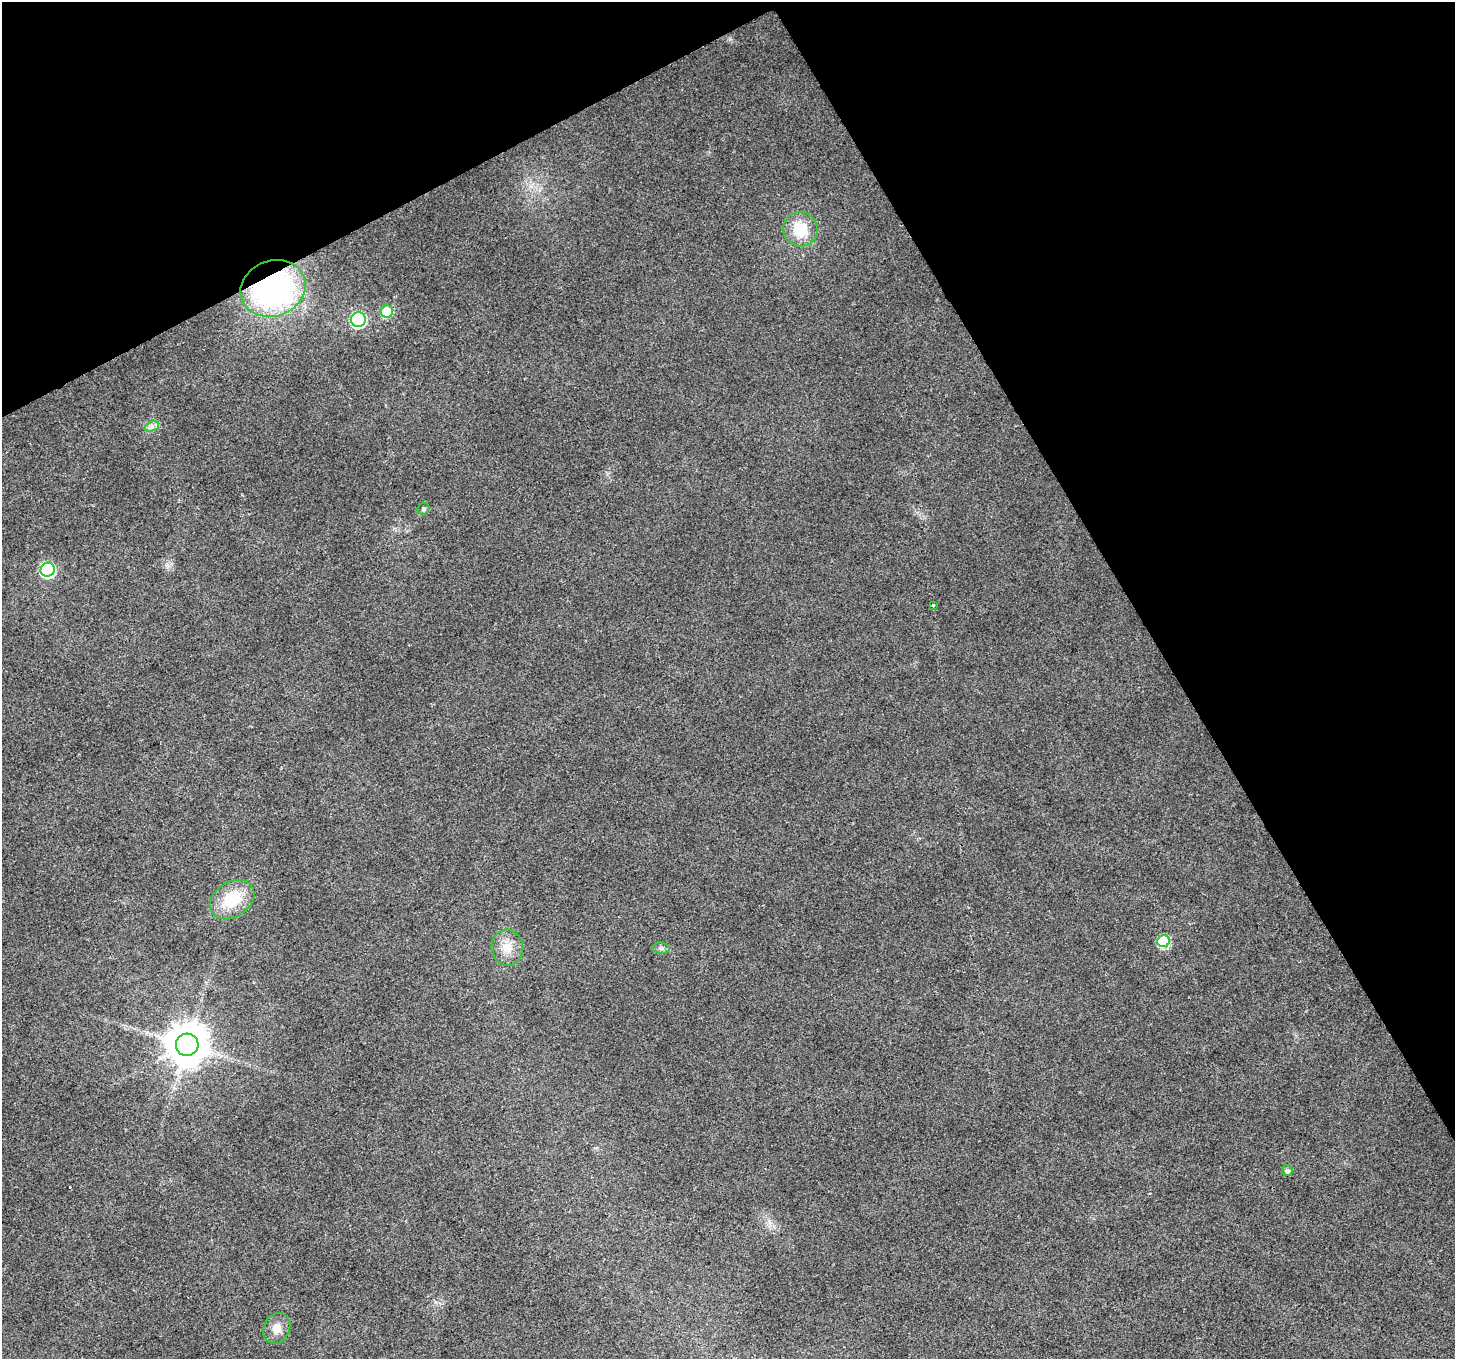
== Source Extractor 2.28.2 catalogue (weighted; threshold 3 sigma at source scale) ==
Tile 3 of 4 x 4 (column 3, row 1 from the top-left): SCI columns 2907-4359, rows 4239-5595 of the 5811 x 5702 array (HDU 1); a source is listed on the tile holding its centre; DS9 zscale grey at full resolution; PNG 1457 x 1361 px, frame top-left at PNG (2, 2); each listed source drawn as its Kron ellipse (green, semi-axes under 4 px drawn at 4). Shown black and unused: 28% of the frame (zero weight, under 2 of 3 exposures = <1% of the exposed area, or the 3 px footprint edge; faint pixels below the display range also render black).
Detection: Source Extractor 2.28.2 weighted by HDU 2 'WHT'; one run over the whole footprint, this tile lists its part. Background 0.0455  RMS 0.0072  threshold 0.0324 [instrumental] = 3 sigma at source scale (4.5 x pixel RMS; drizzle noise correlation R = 1.50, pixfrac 1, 0.0396/0.0396 arcsec/px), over >= 5 px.
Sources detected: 16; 1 cosmic-ray / hot-pixel residue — neither listed nor drawn; the other 15 listed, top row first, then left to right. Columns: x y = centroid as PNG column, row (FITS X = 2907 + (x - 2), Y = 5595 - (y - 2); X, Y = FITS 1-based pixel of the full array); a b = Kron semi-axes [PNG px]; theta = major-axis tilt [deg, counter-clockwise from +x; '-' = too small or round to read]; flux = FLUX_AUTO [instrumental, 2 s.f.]
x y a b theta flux
800 229 17 17 - 22
273 288 33 28 20 180
387 312 6 6 - 37
358 320 7 7 - 120
152 426 7 4 19 2.4
423 509 6 5 - 1.4
48 570 7 7 - 110
933 605 4 3 - 0.63
232 900 24 17 34 30
1164 941 6 6 - 48
507 948 18 15 -85 11
661 948 8 5 -10 2.1
187 1045 11 11 - 2200
1287 1170 5 5 - 2.8
277 1328 16 13 65 7.5
Overlapping masked pixels (flux is a lower limit): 1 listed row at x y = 273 288